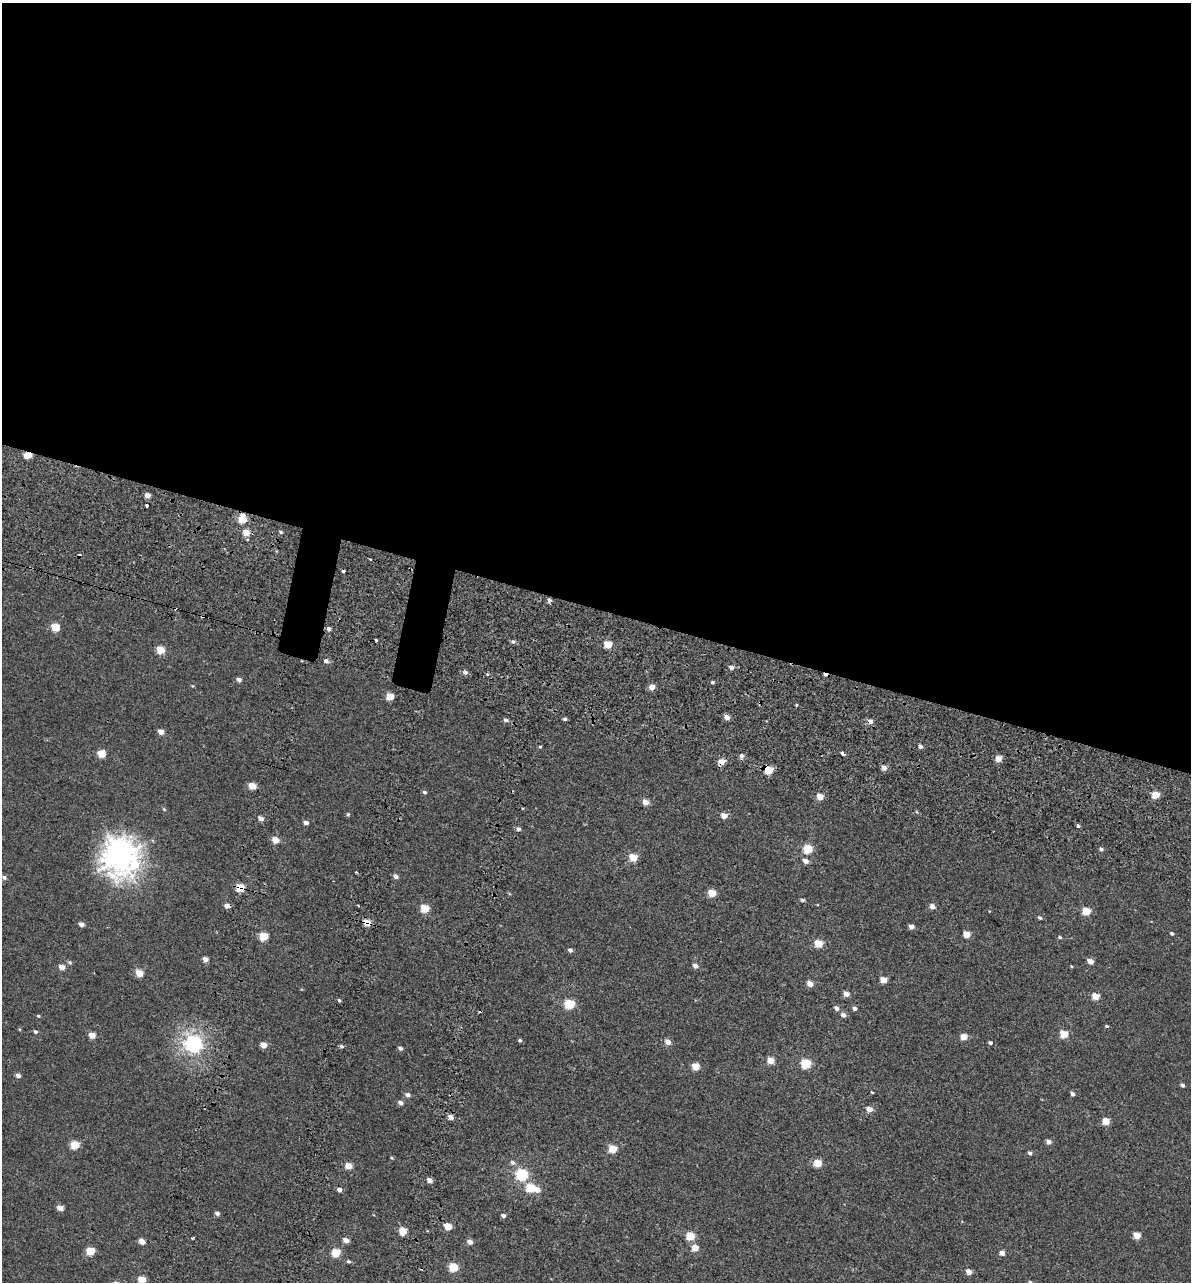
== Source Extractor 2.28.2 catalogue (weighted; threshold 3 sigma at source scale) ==
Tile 3 of 4 x 4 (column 3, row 1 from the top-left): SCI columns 2780-3968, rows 4001-5280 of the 5614 x 5431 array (HDU 1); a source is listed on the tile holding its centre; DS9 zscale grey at full resolution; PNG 1193 x 1284 px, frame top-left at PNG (2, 3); no overlay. Shown black and unused: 48% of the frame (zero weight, under 2 of 3 exposures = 11% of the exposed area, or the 3 px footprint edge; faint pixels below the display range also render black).
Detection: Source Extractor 2.28.2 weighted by HDU 2 'WHT'; one run over the whole footprint, this tile lists its part. Background -4.53e-05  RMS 0.0051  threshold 0.0228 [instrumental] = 3 sigma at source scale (4.5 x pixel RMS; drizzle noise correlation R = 1.50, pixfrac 1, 0.0396/0.0396 arcsec/px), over >= 5 px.
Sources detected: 154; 5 cosmic-ray / hot-pixel residue — not listed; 1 inside a brighter listed object's ellipse — not listed separately; the other 148 listed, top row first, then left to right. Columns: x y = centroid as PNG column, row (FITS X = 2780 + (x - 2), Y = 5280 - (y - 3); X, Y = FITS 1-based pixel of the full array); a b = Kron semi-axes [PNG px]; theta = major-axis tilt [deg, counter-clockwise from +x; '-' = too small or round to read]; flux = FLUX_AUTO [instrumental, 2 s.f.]
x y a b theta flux
28 455 5 4 - 9.7
147 495 4 4 - 4.1
147 505 3 3 - 2.3
242 519 5 5 - 12
246 532 5 5 - 6.6
281 532 4 4 - 0.72
343 571 3 3 - 1.1
549 600 4 4 - 1.8
175 608 7 2 45 0.78
55 627 5 5 - 13
329 629 4 4 - 2
376 640 4 3 - 1.4
513 641 5 5 - 1.1
608 645 5 4 - 12
160 650 5 5 - 10
326 661 5 5 - 1.6
731 667 5 4 - 1.9
465 672 5 5 - 1.9
487 674 5 3 - 0.48
239 679 5 5 - 1.5
712 682 4 3 - 0.87
652 687 4 4 - 4.4
390 697 5 5 - 10
796 705 4 3 - 0.43
727 717 5 4 - 3.3
565 719 4 3 - 1
506 720 5 4 - 1.4
161 732 5 4 - 3.8
540 747 4 4 - 0.51
920 747 4 4 - 1.7
843 753 4 3 - 4.7
101 754 5 5 - 11
741 756 6 5 - 1.6
998 759 5 5 - 5.5
721 762 5 4 - 5.6
884 768 4 4 - 3.4
769 770 5 5 - 14
252 786 5 4 - 8.6
424 792 5 4 - 0.95
1155 795 5 4 - 10
820 797 4 4 - 7.2
645 802 5 5 - 3.8
164 809 5 4 - 0.54
348 814 5 4 - 0.64
724 816 5 5 - 3.8
261 818 5 4 - 2.6
306 823 4 4 - 2.2
1078 825 4 3 - 1.1
518 829 4 4 - 1.8
275 840 5 4 - 7.5
808 849 5 5 - 14
1101 849 4 4 - 1.1
120 857 13 11 77 480
633 857 5 4 - 10
806 861 5 4 - 2.8
134 865 35 15 76 25
356 872 3 2 - 0.64
396 876 5 4 - 2.2
4 877 5 4 - 1.4
240 888 5 5 - 12
712 893 5 4 - 8.8
802 900 4 4 - 1.2
932 907 5 5 - 2.5
424 908 5 5 - 13
1086 911 5 5 - 10
1040 918 5 4 - 0.87
367 923 6 5 - 6.5
81 924 5 4 - 2.3
911 927 5 4 - 2.5
1172 933 4 4 - 0.78
967 934 5 4 - 7.2
263 936 5 5 - 14
1060 937 5 4 - 0.64
818 944 5 5 - 12
570 950 4 4 - 1.5
205 959 4 4 - 3
1090 961 5 5 - 3.3
69 962 6 4 -31 0.83
695 966 5 4 - 2.4
1071 966 4 3 - 0.35
62 967 5 4 - 4.3
139 973 5 4 - 8.5
883 980 5 4 - 6
810 984 5 4 - 4.3
846 994 5 4 - 2.9
1095 996 5 4 - 7.3
339 1000 5 4 - 0.69
569 1004 5 5 - 21
837 1008 6 5 - 1.6
855 1008 5 4 - 1.3
844 1015 5 5 - 1.8
38 1016 4 4 - 0.5
1107 1026 4 3 - 0.58
35 1031 5 4 - 1
1064 1034 5 5 - 9.3
92 1035 5 4 - 5.4
964 1037 5 5 - 5.1
520 1040 4 4 - 0.88
668 1042 5 5 - 3.6
990 1043 5 4 - 0.91
193 1044 7 6 - 160
263 1045 5 5 - 4.1
342 1046 5 4 - 0.97
400 1048 5 4 - 1.3
770 1060 5 5 - 6
806 1064 5 5 - 26
696 1066 5 5 - 6.9
18 1075 4 4 - 2.1
1183 1085 4 4 - 1.2
872 1092 3 3 - 0.4
1073 1094 5 4 - 1.4
408 1095 6 5 - 1.8
400 1103 5 4 - 1.9
869 1109 5 4 - 4.1
451 1117 4 4 - 4.7
1106 1121 5 5 - 7.3
1048 1142 5 4 - 2.3
74 1145 5 5 - 13
613 1149 5 5 - 11
1030 1153 5 4 - 1
392 1158 5 3 - 0.48
513 1162 7 6 - 1.4
817 1163 5 5 - 11
348 1166 5 4 - 6.5
522 1175 6 6 - 40
430 1180 4 4 - 3
530 1188 5 5 - 15
339 1189 5 4 - 1.8
537 1190 6 5 - 4
60 1208 5 4 - 3.8
217 1213 5 4 - 1.4
503 1215 4 4 - 1.5
448 1227 5 4 - 7.4
403 1231 5 5 - 10
690 1236 5 5 - 13
1137 1236 5 4 - 7
193 1238 3 3 - 3.7
346 1240 5 5 - 3
142 1241 5 4 - 4
470 1242 5 4 - 2.6
695 1248 5 4 - 6.9
90 1251 5 5 - 14
336 1253 5 5 - 15
1002 1253 5 5 - 2.9
349 1261 5 4 - 0.74
453 1267 5 5 - 18
969 1272 5 4 - 3.8
141 1280 5 4 - 10
Overlapping masked pixels (flux is a lower limit): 7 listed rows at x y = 28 455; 549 600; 175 608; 721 762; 769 770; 240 888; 367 923
Isophote crosses this tile's border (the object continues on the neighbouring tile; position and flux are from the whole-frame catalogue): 1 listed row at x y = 141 1280